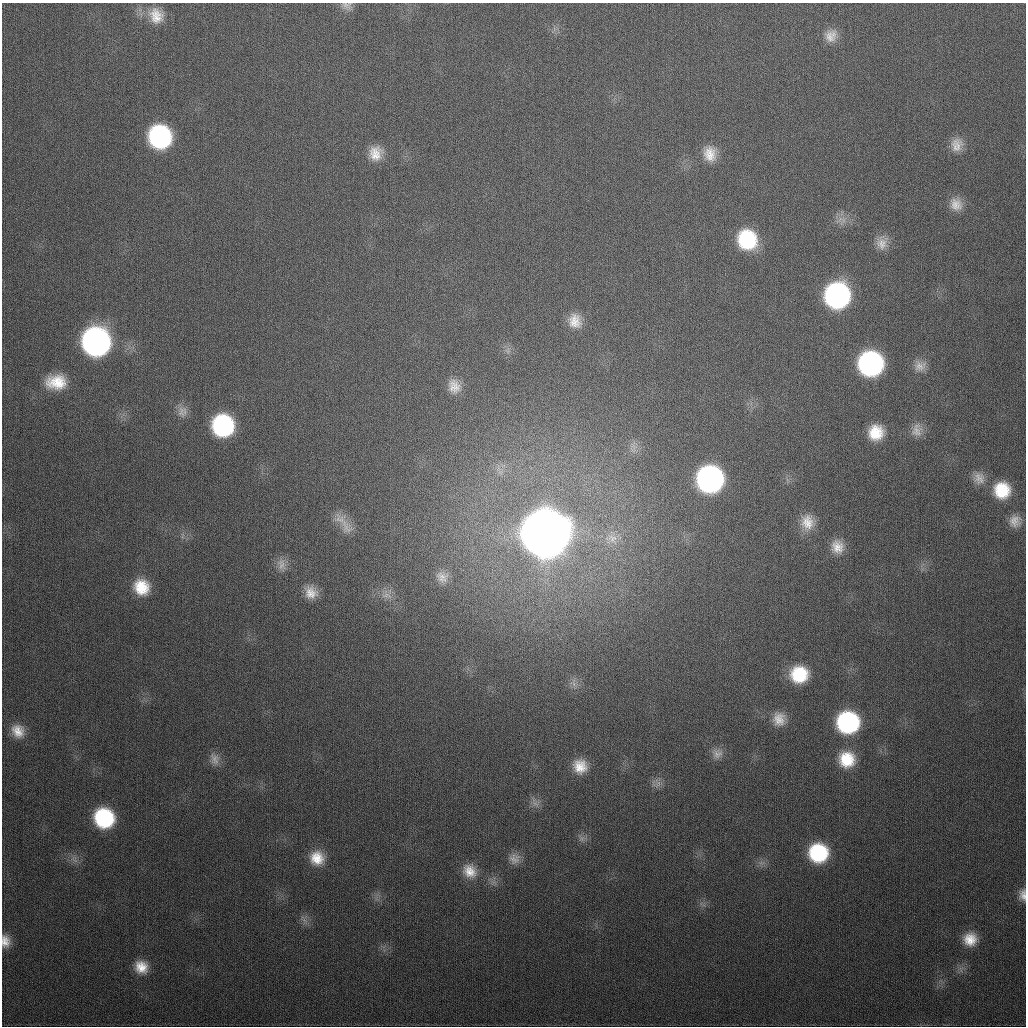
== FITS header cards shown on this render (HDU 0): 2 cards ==
NAXIS1  =                 1024
NAXIS2  =                 1024

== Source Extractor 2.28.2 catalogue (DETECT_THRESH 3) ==
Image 1024 x 1024 px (HDU 0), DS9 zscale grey, 1 PNG px = 1 image px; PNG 1028 x 1028 px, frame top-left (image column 1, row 1024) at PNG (2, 3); no overlay
Background 333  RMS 13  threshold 38.3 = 3 sigma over >= 5 px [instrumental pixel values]
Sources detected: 61; all 61 listed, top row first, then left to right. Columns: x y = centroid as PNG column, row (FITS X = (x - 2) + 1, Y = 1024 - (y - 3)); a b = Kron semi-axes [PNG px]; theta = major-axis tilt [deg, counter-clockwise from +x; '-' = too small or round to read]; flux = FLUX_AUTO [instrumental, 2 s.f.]
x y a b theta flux
346 5 14 10 -7 5.2e+03
156 16 22 19 -67 1.9e+04
831 36 17 15 54 1.2e+04
160 137 18 17 - 1.5e+05
957 145 18 14 76 1.1e+04
375 153 18 16 81 1.6e+04
710 154 18 15 -77 1.5e+04
956 204 17 15 -56 1.2e+04
840 219 10 6 31 4.8e+03
747 240 18 17 - 6.2e+04
881 243 18 14 -78 1.0e+04
837 296 18 18 - 2.4e+05
575 321 20 17 -71 1.6e+04
96 342 19 18 - 4.2e+05
508 351 9 4 85 2.4e+03
870 364 18 17 - 2.3e+05
920 366 16 13 18 8.9e+03
56 382 24 17 1 2.8e+04
454 386 19 16 -70 1.3e+04
181 412 17 11 80 6.8e+03
223 425 17 16 - 1.2e+05
917 430 19 14 84 1.0e+04
876 432 17 16 - 2.5e+04
634 447 10 4 -59 3.7e+03
979 478 16 14 -70 8.9e+03
710 479 18 18 - 3.2e+05
1002 490 16 16 - 3.1e+04
1015 521 13 12 - 9.2e+03
807 522 21 17 -83 1.7e+04
346 527 25 14 -59 1.4e+04
545 533 21 20 - 6.4e+06
612 538 15 12 -32 1.0e+04
837 547 18 16 -80 1.4e+04
282 565 17 12 -77 7.8e+03
442 577 17 14 -25 9.1e+03
141 587 18 17 - 2.7e+04
311 592 15 14 - 1.3e+04
387 595 17 9 -10 8.1e+03
799 674 16 15 - 4.0e+04
574 683 16 6 -86 4.7e+03
779 719 15 14 - 1.2e+04
848 722 17 17 - 1.4e+05
18 731 15 13 -55 1.3e+04
717 754 14 13 - 7.4e+03
214 759 16 11 -74 7.0e+03
847 759 18 18 - 3.0e+04
580 766 16 15 - 1.7e+04
658 783 10 6 64 4.3e+03
535 803 16 6 -56 4.6e+03
104 818 16 15 - 8.6e+04
582 839 8 6 -55 3.3e+03
818 853 17 16 - 7.1e+04
317 858 17 17 - 1.9e+04
514 859 15 15 - 8.8e+03
761 863 9 4 -5 2.4e+03
470 871 19 16 -50 1.7e+04
1023 895 15 9 88 6.8e+03
304 920 7 5 -46 3.2e+03
970 939 16 15 - 1.8e+04
5 941 15 10 -84 9.5e+03
141 967 15 14 - 1.6e+04
At the frame edge (FLAGS 8, measured only in part): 3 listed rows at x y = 346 5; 1023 895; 5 941